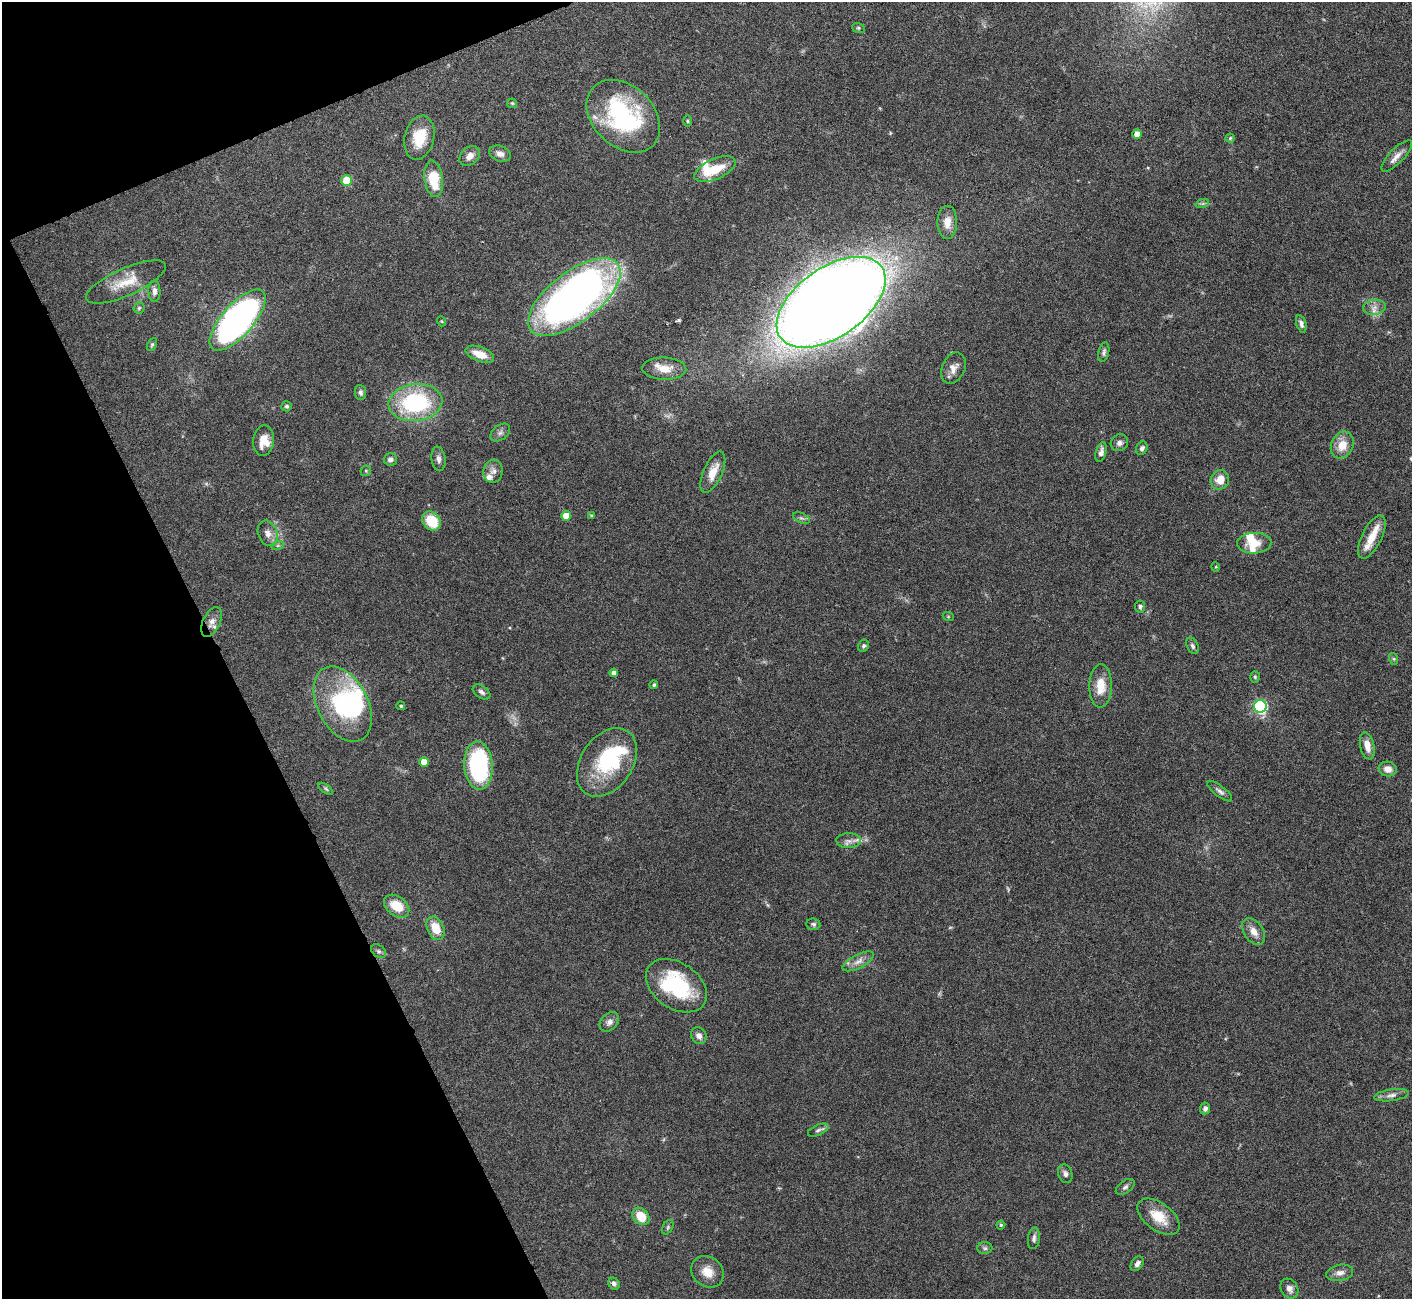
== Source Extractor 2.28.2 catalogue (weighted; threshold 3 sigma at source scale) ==
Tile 5 of 4 x 4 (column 1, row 2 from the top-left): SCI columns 1-1410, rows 2750-4046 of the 5644 x 5631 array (HDU 1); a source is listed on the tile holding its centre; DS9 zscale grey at full resolution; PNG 1414 x 1301 px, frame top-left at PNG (2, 2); each listed source drawn as its Kron ellipse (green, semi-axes under 4 px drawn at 4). Shown black and unused: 20% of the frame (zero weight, under 3 of 6 exposures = <1% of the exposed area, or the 3 px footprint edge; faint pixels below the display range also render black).
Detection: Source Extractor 2.28.2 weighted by HDU 2 'WHT'; one run over the whole footprint, this tile lists its part. Background 0.0973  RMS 0.0033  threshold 0.0137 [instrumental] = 3 sigma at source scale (4.09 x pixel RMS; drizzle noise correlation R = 1.36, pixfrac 0.8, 0.05/0.05 arcsec/px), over >= 5 px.
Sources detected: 113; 3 too faint to see at this stretch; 4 inside a brighter object's white glare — neither listed nor drawn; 6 inside a brighter listed object's ellipse — not listed separately; the other 100 listed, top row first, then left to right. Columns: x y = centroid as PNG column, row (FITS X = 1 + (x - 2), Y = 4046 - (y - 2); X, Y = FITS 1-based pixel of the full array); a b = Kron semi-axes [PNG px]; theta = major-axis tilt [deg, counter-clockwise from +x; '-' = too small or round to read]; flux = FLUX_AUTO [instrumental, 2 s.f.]
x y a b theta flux
858 28 6 5 - 0.48
512 103 5 5 - 0.44
623 116 42 30 -44 42
687 121 6 3 -90 0.36
1137 134 4 4 - 3.2
419 138 22 14 77 8.7
1230 138 4 4 - 0.4
500 154 11 7 -21 1.8
470 156 11 8 44 2.4
1397 156 20 7 46 2.4
715 169 22 10 24 8.3
434 179 18 9 -82 10
347 180 5 5 - 9.8
1202 204 7 4 19 0.57
947 222 16 10 89 3.6
126 282 43 13 24 7.6
154 291 10 6 -89 1.4
574 297 55 25 37 190
831 302 62 34 35 790
1374 307 11 7 9 1.9
139 308 5 5 - 0.54
238 320 38 15 48 140
441 321 5 3 - 0.24
1301 324 9 5 -73 1.2
152 344 7 4 63 0.48
1104 352 10 5 77 0.87
480 354 15 7 -20 4.8
953 368 16 11 66 2.9
664 369 22 11 -2 4.4
360 392 7 5 -87 0.85
415 403 27 18 7 34
286 406 5 5 - 0.67
500 433 11 7 38 1.2
264 441 15 10 84 4.7
1119 443 9 8 - 1.2
1342 445 14 11 63 4.8
1142 448 7 5 60 1
1101 452 10 5 76 1.5
390 459 6 6 - 1.2
438 459 12 7 -82 1.4
366 471 6 5 - 0.48
493 471 11 9 79 1.8
713 472 22 9 66 4.7
1220 480 10 9 - 4.1
592 515 4 4 - 0.51
566 516 5 5 - 4
801 518 9 5 -26 0.73
431 521 10 8 -50 9.2
268 533 13 9 -67 2.2
1372 537 23 10 63 5
1254 543 17 10 2 4.5
278 545 6 4 19 0.45
1216 567 5 3 - 0.25
1140 607 6 5 - 0.71
948 616 5 3 - 0.3
211 622 16 8 66 2.3
863 646 6 5 - 0.59
1192 646 9 5 -66 0.93
1394 659 6 4 -71 0.41
614 673 4 4 - 1.7
1255 677 6 5 - 0.5
654 685 4 4 - 0.62
1101 686 21 11 89 6
481 692 10 6 -35 1.1
343 704 40 25 -63 30
401 706 4 4 - 0.47
1260 706 6 6 - 46
1367 746 14 7 -77 2.8
424 762 5 5 - 3.9
607 762 38 25 56 19
478 766 24 14 -86 37
1388 769 9 7 -11 2.4
326 789 8 4 -36 0.58
1220 791 15 5 -37 1.2
849 841 12 7 0 1.7
397 906 14 9 -38 7
813 924 7 6 - 0.73
436 928 12 8 -67 6.1
1254 931 15 9 -57 2.8
379 951 8 6 -39 0.8
858 961 17 6 27 2.3
676 986 33 23 -34 28
609 1022 11 8 43 1.6
699 1036 8 7 - 1.8
1392 1095 17 6 8 1.6
1205 1108 6 5 - 1.1
818 1130 11 5 24 0.9
1065 1174 9 7 -71 1.1
1125 1187 10 6 36 0.98
641 1216 9 7 -46 6.7
1158 1217 24 13 -37 7.2
1001 1225 4 4 - 0.41
668 1227 8 5 61 0.57
1034 1238 11 6 82 1.1
985 1248 7 6 - 0.73
1137 1264 8 5 55 1.1
708 1272 17 14 -40 4.4
1340 1273 13 8 11 2
614 1284 6 5 - 1
1289 1289 10 8 -57 1.6
Overlapping masked pixels (flux is a lower limit): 1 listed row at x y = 211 622